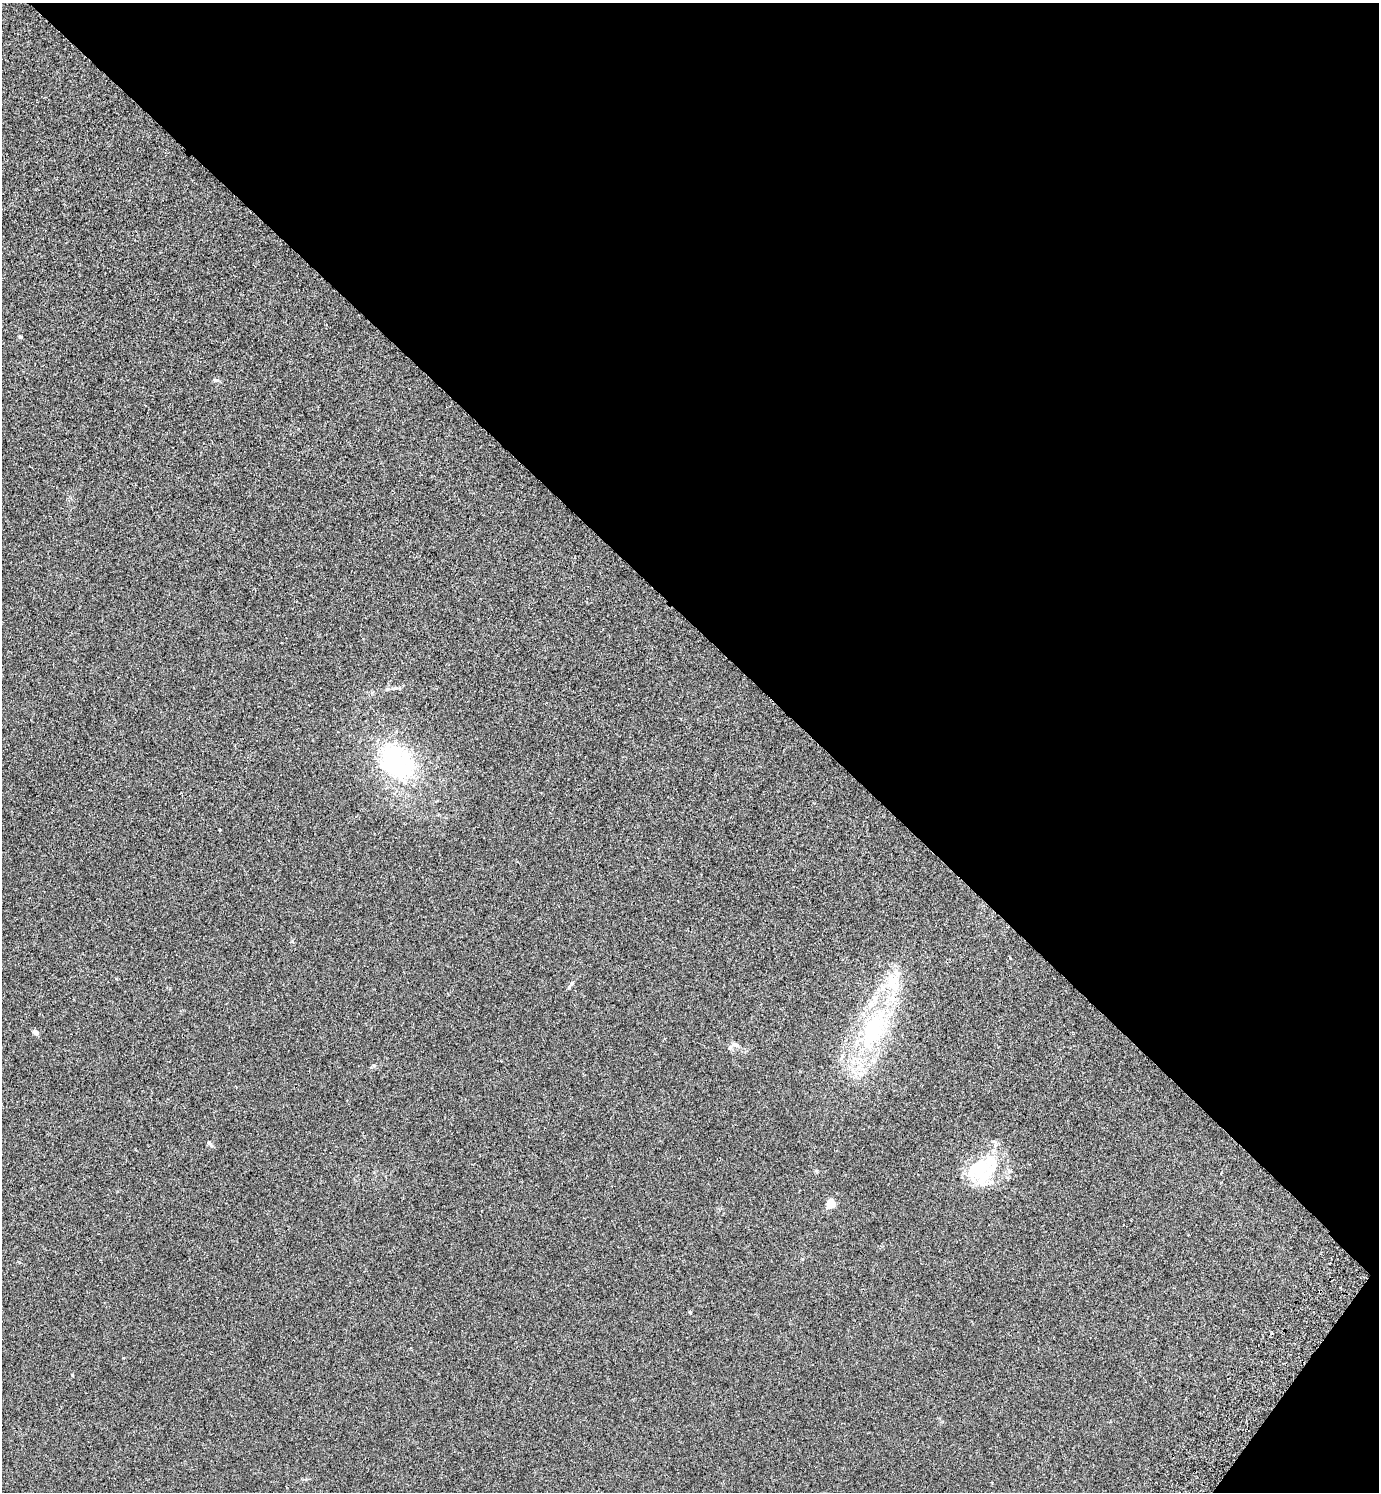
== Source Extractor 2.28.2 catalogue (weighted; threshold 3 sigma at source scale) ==
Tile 8 of 4 x 4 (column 4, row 2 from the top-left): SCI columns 4337-5713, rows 3022-4511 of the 6057 x 6041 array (HDU 1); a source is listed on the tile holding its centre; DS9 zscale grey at full resolution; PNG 1381 x 1494 px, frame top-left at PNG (2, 3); no overlay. Shown black and unused: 43% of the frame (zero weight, under 2 of 3 exposures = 3% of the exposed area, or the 3 px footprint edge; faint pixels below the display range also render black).
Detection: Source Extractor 2.28.2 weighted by HDU 2 'WHT'; one run over the whole footprint, this tile lists its part. Background 0.0259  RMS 0.0068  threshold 0.0307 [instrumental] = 3 sigma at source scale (4.5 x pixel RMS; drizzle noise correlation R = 1.50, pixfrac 1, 0.05/0.05 arcsec/px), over >= 5 px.
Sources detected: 20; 3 inside a brighter object's white glare — not listed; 4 inside a brighter listed object's ellipse — not listed separately; the other 13 listed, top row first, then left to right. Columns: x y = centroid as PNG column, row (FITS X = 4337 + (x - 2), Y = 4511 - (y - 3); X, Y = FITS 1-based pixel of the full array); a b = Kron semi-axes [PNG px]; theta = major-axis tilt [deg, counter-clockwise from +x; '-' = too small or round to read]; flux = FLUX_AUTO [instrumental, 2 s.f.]
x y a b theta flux
20 337 5 4 - 0.72
216 380 9 5 -6 1.3
395 688 8 5 8 1.7
398 758 67 38 -62 73
220 830 3 2 - 0.48
570 985 14 4 51 1.6
873 1030 59 30 66 82
36 1032 8 5 -34 2.2
735 1045 12 6 -24 2.7
210 1144 10 4 -48 1.2
980 1174 32 20 -51 21
831 1204 5 5 - 26
690 1312 5 4 - 0.61
Unlisted compact peaks at least as high as the median listed source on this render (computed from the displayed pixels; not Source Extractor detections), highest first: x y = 72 1375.